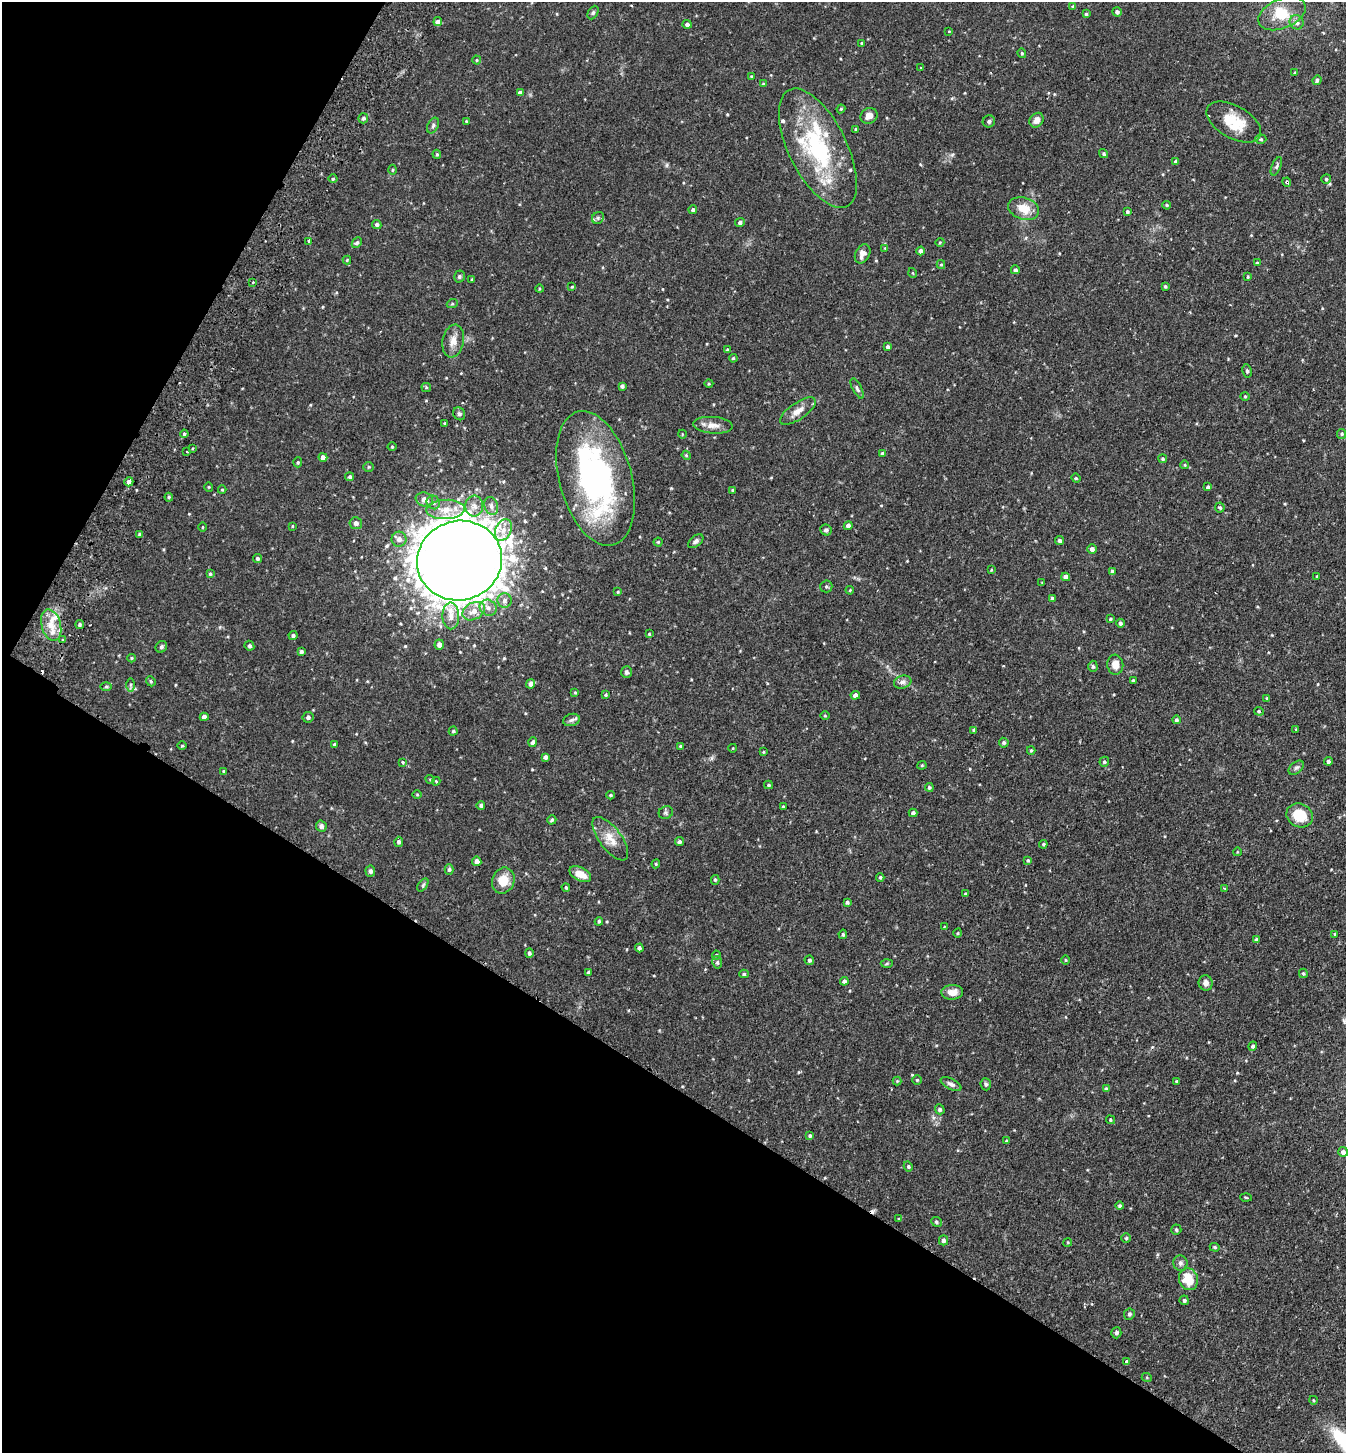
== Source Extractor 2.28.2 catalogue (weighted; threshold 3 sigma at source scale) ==
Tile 9 of 4 x 4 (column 1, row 3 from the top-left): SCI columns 201-1544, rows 1484-2934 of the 5914 x 5870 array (HDU 1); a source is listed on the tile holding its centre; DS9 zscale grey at full resolution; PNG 1348 x 1455 px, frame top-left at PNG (2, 2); each listed source drawn as its Kron ellipse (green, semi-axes under 4 px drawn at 4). Shown black and unused: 32% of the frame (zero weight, under 2 of 3 exposures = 3% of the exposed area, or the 3 px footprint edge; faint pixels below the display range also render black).
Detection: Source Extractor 2.28.2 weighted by HDU 2 'WHT'; one run over the whole footprint, this tile lists its part. Background 0.114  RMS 0.0066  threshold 0.0297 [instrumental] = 3 sigma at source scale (4.5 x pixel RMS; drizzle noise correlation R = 1.50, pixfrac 1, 0.05/0.05 arcsec/px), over >= 5 px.
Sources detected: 277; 2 inside a brighter object's white glare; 2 cosmic-ray / hot-pixel residue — neither listed nor drawn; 10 inside a brighter listed object's ellipse — not listed separately; the other 263 listed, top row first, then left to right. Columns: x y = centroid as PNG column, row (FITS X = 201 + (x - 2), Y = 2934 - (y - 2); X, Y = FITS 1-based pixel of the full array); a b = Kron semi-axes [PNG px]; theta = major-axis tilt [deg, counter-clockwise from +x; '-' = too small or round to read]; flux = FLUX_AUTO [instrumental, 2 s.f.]
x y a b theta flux
1073 6 4 3 - 0.77
1117 12 5 4 - 1.7
593 13 7 5 63 1.1
1086 14 4 3 - 0.96
1282 14 25 14 23 18
438 21 5 4 - 5.7
1297 22 7 7 - 3
687 24 4 4 - 1.8
949 31 4 2 - 0.41
861 43 4 3 - 0.55
1022 53 5 4 - 0.74
477 60 4 4 - 0.62
921 68 4 3 - 0.55
1295 72 4 3 - 0.62
751 76 4 3 - 0.47
1317 80 5 4 - 1.6
763 84 4 4 - 0.71
520 93 4 4 - 2
841 109 4 4 - 0.66
869 116 9 7 28 3.9
363 118 5 5 - 1.5
1037 120 8 6 54 3.6
466 121 4 3 - 0.59
989 121 6 6 - 1.4
1234 122 30 16 -30 19
433 126 8 5 64 1.6
856 129 3 3 - 1
1261 139 5 4 - 0.85
818 148 65 29 -64 70
437 154 5 4 - 0.86
1104 154 5 4 - 1
1175 161 4 3 - 0.73
1276 166 10 4 67 1.6
393 170 5 3 - 0.66
333 179 4 3 - 0.63
1326 179 5 5 - 0.94
1287 182 4 4 - 0.86
1167 205 4 3 - 0.83
1024 209 16 11 -18 10
693 210 4 4 - 1.3
1127 212 4 4 - 1.1
598 218 6 5 - 1.4
740 222 5 4 - 1.6
377 224 5 4 - 1.4
309 241 3 3 - 2.5
940 242 4 3 - 0.52
357 243 6 4 46 1.2
885 248 4 4 - 0.59
921 251 4 4 - 1.7
863 254 10 7 64 3.8
347 260 4 4 - 0.59
1257 263 4 2 - 0.45
941 265 4 4 - 0.81
1015 270 4 4 - 1.5
913 273 5 3 - 0.49
459 276 6 5 - 1.1
1248 277 3 2 - 0.62
472 280 4 3 - 0.67
253 282 3 2 - 0.63
1165 286 4 3 - 0.86
572 287 4 3 - 0.65
539 289 4 3 - 0.56
452 304 5 3 - 0.69
453 341 16 10 79 5.9
888 347 4 4 - 1.3
727 350 4 3 - 0.96
733 358 4 3 - 0.66
1247 371 7 4 -81 1.2
709 384 4 3 - 0.56
622 386 4 4 - 1.3
426 387 5 4 - 0.71
857 389 11 4 -63 1.7
1245 396 4 4 - 0.66
798 411 21 8 34 5.8
459 414 7 5 -57 1.3
445 423 4 3 - 0.78
713 425 20 8 -4 5.8
184 434 4 4 - 0.96
682 434 4 3 - 0.46
1342 434 5 4 - 0.95
392 447 4 3 - 0.48
193 449 3 3 - 0.85
187 451 3 2 - 0.86
883 453 4 4 - 1.6
686 455 4 3 - 0.67
323 457 4 4 - 2.7
1163 459 4 4 - 0.92
298 462 5 4 - 0.8
1185 465 4 3 - 0.51
369 467 5 5 - 0.93
350 477 4 4 - 1.2
596 478 69 36 -75 150
1076 478 5 4 - 0.69
129 482 4 4 - 2
209 487 5 3 - 0.5
1208 487 4 4 - 1.3
222 490 4 4 - 0.66
733 490 4 3 - 0.64
169 497 4 4 - 0.76
424 499 9 7 -19 4.9
433 502 7 6 - 2
474 506 10 9 - 4.2
491 506 9 6 -72 2.7
1220 508 5 5 - 1.2
446 509 19 9 3 10
356 523 6 6 - 2.2
292 526 4 2 - 0.42
848 526 4 4 - 2.1
203 527 4 3 - 0.49
503 530 11 8 66 5.2
826 530 6 5 - 1.6
139 534 4 3 - 0.77
399 539 7 7 - 3.3
1059 540 4 4 - 1.6
696 541 9 5 38 1.8
658 542 4 4 - 0.77
1092 549 5 5 - 1.8
257 558 4 4 - 1.3
459 561 43 39 16 3000
991 570 4 3 - 0.5
1112 571 4 4 - 1.4
210 574 4 4 - 0.85
1066 577 4 4 - 3.9
1317 577 3 2 - 0.76
1042 583 3 3 - 0.48
826 586 6 6 - 1.1
850 590 4 3 - 0.66
618 592 4 3 - 0.63
1052 598 4 3 - 1.1
504 600 7 7 - 2.5
488 608 9 7 -30 3.4
474 611 12 8 28 6
451 616 13 8 -89 5.8
1110 619 4 3 - 0.74
1120 623 4 4 - 1.4
80 624 4 4 - 1.1
51 625 16 9 -75 8.5
649 634 4 3 - 0.57
293 635 4 4 - 1.4
63 639 3 2 - 1.3
439 645 5 4 - 2.5
249 646 5 4 - 1.4
161 647 6 5 - 1.2
301 652 4 4 - 1.4
131 658 4 4 - 0.66
1115 665 10 8 -83 5.8
1093 666 5 4 - 1.2
626 672 6 5 - 1.7
151 681 5 4 - 1
1133 681 3 3 - 1.6
903 682 9 6 15 2.3
531 684 4 4 - 2.3
130 685 7 4 -90 1.3
106 687 6 4 1 0.94
575 692 4 4 - 0.69
606 695 4 4 - 0.85
855 695 4 4 - 2.7
1267 698 4 3 - 0.59
1259 711 5 4 - 0.88
825 716 4 3 - 0.57
204 717 4 4 - 2.7
308 717 5 5 - 1.4
571 720 8 6 16 1.8
1176 720 4 4 - 1.3
1296 729 4 3 - 0.48
974 730 4 4 - 0.98
453 731 4 4 - 0.97
533 742 5 4 - 1.8
1004 743 5 4 - 1.3
334 744 4 3 - 0.76
182 746 4 3 - 0.58
680 746 4 3 - 0.74
733 748 4 3 - 0.46
1031 750 4 4 - 0.78
763 752 4 3 - 0.6
545 757 4 4 - 1.7
1328 761 4 4 - 1.6
403 762 4 3 - 0.58
1104 762 5 4 - 1.1
922 765 4 4 - 0.7
1296 768 9 5 39 1.5
224 771 3 3 - 0.65
430 779 4 3 - 0.6
436 781 4 4 - 0.57
769 785 4 3 - 0.92
929 787 4 4 - 1
417 794 5 3 - 0.64
610 795 4 3 - 0.79
481 805 4 4 - 1.2
783 807 3 3 - 0.56
666 813 7 6 - 1.4
913 813 4 4 - 1.9
1300 815 13 11 -28 17
552 820 5 4 - 0.93
321 826 5 5 - 2.1
610 839 26 11 -53 9.1
399 842 5 4 - 1.5
679 842 4 4 - 1.2
1043 844 4 3 - 0.91
1237 852 4 3 - 0.47
1028 860 4 4 - 0.77
477 861 5 4 - 3
656 864 4 4 - 0.7
449 869 5 4 - 1.1
370 871 5 5 - 1.8
580 874 12 6 -28 8.2
880 877 4 3 - 0.86
715 880 5 4 - 0.93
503 881 13 11 69 11
423 885 7 4 54 1
566 887 4 3 - 0.74
1224 888 2 2 - 0.42
965 894 4 3 - 0.61
847 902 4 3 - 1.1
599 921 4 3 - 1
944 927 3 3 - 0.47
958 933 4 3 - 0.5
843 934 5 4 - 0.94
1335 934 3 3 - 0.66
1256 940 4 3 - 1.4
639 948 4 4 - 1.5
529 953 5 4 - 1.4
716 955 4 3 - 0.67
809 960 5 4 - 1.1
1065 960 5 3 - 0.5
717 962 6 5 - 1.1
887 963 6 4 2 0.87
589 972 3 3 - 1.1
1303 973 4 4 - 0.9
744 974 4 4 - 0.93
844 981 4 4 - 1.8
1206 983 8 7 - 2.9
952 992 11 7 3 5.5
1253 1046 4 3 - 1.2
917 1080 4 4 - 0.73
897 1081 4 4 - 0.68
1176 1082 4 4 - 0.96
951 1084 11 5 -26 2.2
986 1084 6 5 - 1.2
1106 1089 4 4 - 1.3
940 1109 5 4 - 1.3
1110 1120 4 4 - 0.76
810 1136 4 4 - 1.1
1006 1141 4 4 - 0.61
1343 1152 5 5 - 2
908 1166 5 4 - 0.99
1246 1197 5 3 - 0.61
1120 1206 4 4 - 0.96
899 1219 4 3 - 0.47
936 1222 5 4 - 1.2
1176 1230 5 5 - 1.3
1126 1238 5 5 - 0.83
943 1240 5 4 - 2
1068 1242 4 3 - 0.59
1215 1247 5 4 - 0.8
1180 1263 8 7 - 1.9
1188 1279 11 9 -72 14
1184 1300 5 4 - 1.2
1129 1314 5 5 - 1.3
1116 1333 5 5 - 1.4
1127 1362 4 3 - 1.9
1147 1378 5 3 - 0.59
1313 1400 4 3 - 0.54
Overlapping masked pixels (flux is a lower limit): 1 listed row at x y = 1287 182